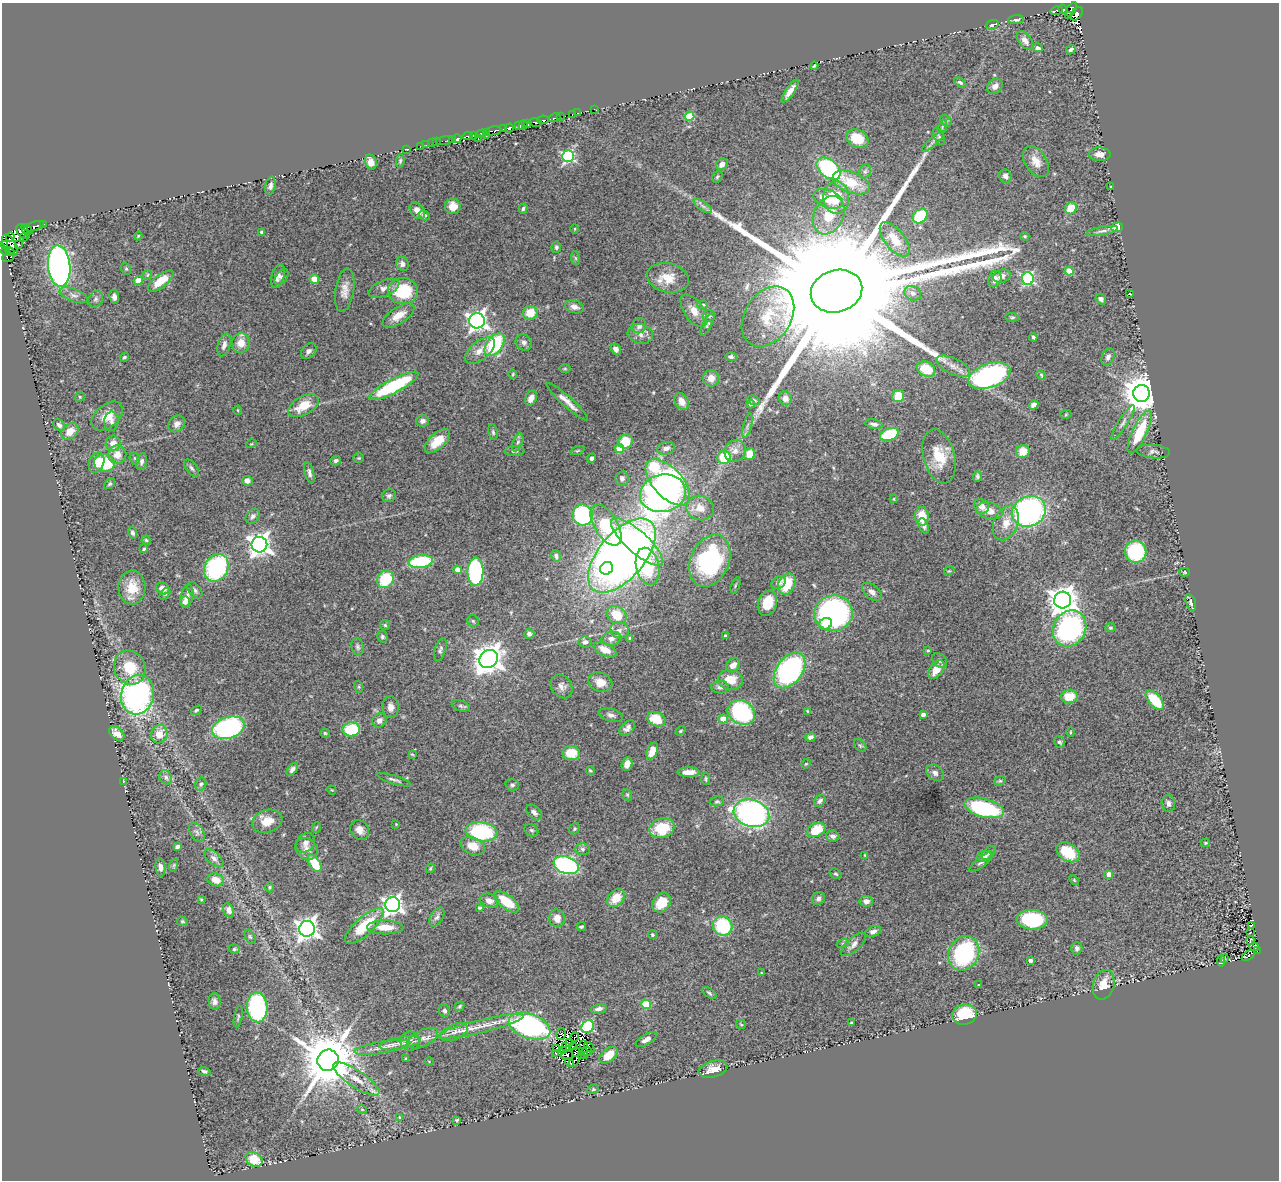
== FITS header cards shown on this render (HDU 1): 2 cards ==
NAXIS1  =                 1277
NAXIS2  =                 1178

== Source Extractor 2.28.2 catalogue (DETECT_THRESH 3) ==
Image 1277 x 1178 px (HDU 1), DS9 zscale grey, 1 PNG px = 1 image px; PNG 1281 x 1182 px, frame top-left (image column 1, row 1178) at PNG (2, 3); each listed source drawn as its Kron ellipse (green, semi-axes under 4 px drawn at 4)
Background 0.697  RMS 0.045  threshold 0.134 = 3 sigma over >= 5 px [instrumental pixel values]
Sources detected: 456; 13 with non-positive FLUX_AUTO (blend fragments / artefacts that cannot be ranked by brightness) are neither listed nor drawn; the other 443 listed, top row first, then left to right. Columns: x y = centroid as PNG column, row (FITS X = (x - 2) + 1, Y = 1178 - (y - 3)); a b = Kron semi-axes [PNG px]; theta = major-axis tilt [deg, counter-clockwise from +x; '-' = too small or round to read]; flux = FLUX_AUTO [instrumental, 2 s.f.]
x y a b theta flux
1063 9 5 3 - 73
1071 9 8 4 54 280
1056 10 6 3 17 110
1077 14 8 5 52 110
1069 15 4 3 - 130
1016 20 8 4 6 8.6
992 25 6 4 20 13
1025 40 10 6 -52 17
1038 48 5 4 - 8.3
1071 50 5 4 - 8.8
814 66 4 2 - 3.1
960 82 6 4 -32 6.3
995 86 8 7 - 18
790 91 13 4 56 21
594 109 4 2 - 8.3
577 113 2 2 - 7.8
573 114 3 2 - 32
689 116 5 4 - 120
560 117 3 2 - 9.6
555 118 6 2 15 68
543 120 6 3 8 98
946 121 6 5 - 5.7
535 123 6 4 -12 62
528 124 4 3 - 140
519 125 3 3 - 450
523 125 5 4 - 760
942 127 7 4 71 6.8
509 128 4 3 - 210
503 129 4 3 - 55
493 131 8 3 10 460
486 132 3 3 - 62
481 134 5 3 - 48
473 135 4 3 - 300
468 136 5 3 - 410
486 136 3 2 - 81
939 136 9 5 -65 7.3
452 139 4 2 - 50
457 139 4 3 - 320
478 139 3 2 - 63
857 139 12 8 -25 64
444 141 9 3 8 42
933 141 14 3 42 11
437 142 2 2 - 12
433 143 2 2 - 11
426 145 2 2 - 5.6
420 146 2 2 - 14
407 149 3 2 - 5
1100 154 11 7 -4 21
568 156 6 6 - 470
400 161 6 4 81 5
371 162 7 5 -69 29
1036 162 17 10 -56 33
722 164 6 5 - 20
829 169 14 9 -39 340
865 171 7 5 68 6.7
1005 176 7 6 - 13
717 177 6 5 - 4.8
851 182 19 10 -21 79
270 186 9 5 79 9.8
1111 187 3 2 - 2.3
836 198 16 13 90 87
828 199 15 8 -21 66
453 206 8 7 - 35
703 206 10 4 -34 10
1071 208 6 5 - 59
523 209 5 4 - 5.3
417 211 9 6 -49 25
424 215 6 4 -32 9.4
829 215 20 14 63 80
920 216 8 6 44 150
43 224 3 3 - 44
34 226 10 3 18 360
1117 227 6 4 18 34
27 229 6 3 -38 31
575 229 5 3 - 2.6
23 231 8 5 -56 380
1102 231 16 4 10 12
262 232 3 3 - 5.9
138 236 4 2 - 2.6
1025 236 4 3 - 3.9
10 237 4 2 - 55
23 237 3 2 - 79
895 239 20 9 -51 61
19 244 3 2 - 20
4 245 3 3 - 68
10 245 11 6 -59 750
556 247 5 5 - 7
6 252 4 3 - 39
10 252 4 2 - 94
8 257 6 4 13 130
575 258 7 4 -88 5.2
402 264 7 6 - 13
59 266 20 11 -84 1200
126 269 6 5 - 5
1069 271 4 4 - 63
147 275 5 4 - 3.6
278 276 12 6 73 14
1002 276 9 6 16 16
282 277 9 5 53 7.7
668 278 21 14 -13 61
314 279 5 4 - 39
995 279 8 6 68 22
1028 279 6 6 - 500
138 281 4 4 - 49
161 281 15 6 37 59
384 288 16 8 22 20
345 290 22 9 81 30
403 291 15 13 -1 140
836 291 26 21 17 300000
913 293 8 7 - 14
1130 294 3 2 - 2.3
74 295 15 6 -20 16
114 297 7 5 -82 12
96 299 8 7 - 9
1101 299 6 4 -48 10
703 305 5 4 - 3.5
574 307 9 6 -16 18
694 311 19 9 -56 31
530 313 7 7 - 55
398 315 18 8 33 38
709 316 6 6 - 5.7
768 316 32 23 57 120
1012 317 7 4 -5 4.3
477 321 8 7 - 1500
707 325 12 4 61 6.8
639 326 7 7 - 14
640 334 13 10 -14 22
1033 337 4 3 - 5.4
524 342 8 7 - 12
241 343 10 9 - 39
224 345 11 6 74 17
495 345 13 7 53 240
616 349 6 5 - 15
309 351 9 6 45 12
480 351 18 9 39 34
124 357 5 4 - 5.2
731 357 6 4 -3 7.5
1108 357 9 6 66 9.7
953 366 18 8 -25 29
565 369 6 4 0 3.5
926 369 9 7 -27 77
513 374 4 4 - 3.1
1041 375 5 4 - 3.7
989 376 22 12 19 640
711 378 8 8 - 28
394 386 27 7 28 290
1141 393 8 8 - 7300
898 396 6 5 - 55
80 397 5 4 - 4.1
531 398 8 5 64 20
785 398 7 6 - 21
753 400 7 4 -12 6.5
682 401 9 6 -61 24
567 402 27 5 -42 27
750 404 4 4 - 8.2
1034 405 5 4 - 14
303 406 17 9 28 65
238 410 4 3 - 2.6
1066 414 6 3 20 3
107 416 18 11 39 50
111 421 10 7 82 12
422 421 6 5 - 13
1123 423 20 5 57 13
177 424 9 7 46 17
874 424 9 4 -11 10
59 425 6 5 - 9.5
747 426 12 3 75 7.8
70 431 9 7 40 37
493 432 8 5 -82 6.2
1140 432 23 7 65 140
889 434 10 6 21 140
437 441 15 8 43 55
518 442 9 5 69 7.6
625 442 7 7 - 71
113 443 7 7 - 31
251 444 5 3 - 2.7
619 448 4 4 - 74
666 448 9 6 15 14
515 451 10 5 1 6.7
577 451 7 3 19 3.7
735 451 11 10 - 24
1023 451 7 6 - 42
1153 452 17 6 -5 11
749 454 6 5 - 42
117 455 9 9 - 33
939 456 28 15 -75 84
724 457 6 6 - 120
135 458 6 5 - 5.5
359 458 5 4 - 3.9
592 458 5 4 - 8.7
142 461 8 5 78 9.9
336 461 5 5 - 7.5
96 462 10 7 67 35
104 463 10 8 -14 130
191 468 10 5 -52 8
309 473 11 4 -75 10
977 476 5 4 - 5.8
622 478 7 6 - 11
247 481 5 4 - 17
668 482 28 14 -47 770
110 484 6 4 41 4.7
663 493 23 18 13 1100
389 496 7 6 - 7.6
894 499 4 3 - 2.5
981 506 8 6 -35 26
700 508 14 12 -16 43
989 511 13 8 -14 32
1029 511 17 15 27 760
583 515 10 10 - 330
253 516 8 6 50 10
922 516 9 7 -85 54
1006 523 18 12 67 45
606 525 23 11 -59 220
924 526 8 4 -70 9.6
132 533 6 4 -69 7.6
146 540 4 4 - 4.3
637 542 33 11 -42 330
259 545 8 8 - 2400
144 549 4 4 - 4
1136 552 11 10 - 200
622 555 45 23 50 2800
556 556 6 5 - 8.4
710 561 27 19 67 380
421 562 12 6 8 210
648 566 19 11 -77 240
216 568 14 11 60 340
607 568 7 6 - 80
458 570 4 4 - 33
949 571 5 3 - 2.9
475 572 14 8 89 440
1184 572 5 4 - 3.3
385 579 9 8 - 130
778 583 8 6 37 13
787 584 11 8 64 91
735 585 8 3 69 4
132 587 17 13 88 70
163 588 7 5 -31 24
195 590 9 5 -49 8.5
872 592 11 7 -40 16
165 594 7 4 54 5
187 597 11 6 78 21
1063 600 8 8 - 3800
185 602 5 5 - 16
767 603 13 9 71 72
1191 603 9 5 -74 10
833 613 19 18 - 640
617 615 10 8 -36 70
473 621 6 5 - 6
825 624 7 5 23 24
385 625 5 5 - 4.2
1070 628 19 16 60 540
1110 628 5 4 - 3.4
619 630 9 8 - 14
529 634 5 5 - 8.8
725 636 3 3 - 5.4
382 637 6 5 - 6.3
630 638 4 3 - 3
611 639 10 7 12 17
585 642 6 5 - 12
358 647 9 6 -79 8.1
440 650 12 5 72 8.5
605 650 12 6 -26 33
928 651 4 3 - 3.9
489 659 10 8 43 4100
940 661 8 6 -47 7.9
733 665 8 6 50 25
130 668 17 15 -65 96
790 670 20 13 53 620
936 670 10 6 52 43
730 680 12 10 -7 57
600 682 12 9 -23 32
562 686 13 10 -54 18
359 687 6 4 -72 3.9
720 687 9 6 -2 12
138 695 20 16 75 890
1069 697 8 7 - 60
1155 700 12 6 -47 110
461 706 9 5 -17 7.1
390 707 11 8 -87 19
196 710 6 3 36 4.3
807 711 4 3 - 2.8
741 712 14 11 -31 320
611 715 12 6 -15 12
923 715 4 4 - 13
656 719 9 7 -23 69
723 719 4 4 - 56
379 720 7 6 - 15
228 728 16 10 17 510
627 728 9 6 46 13
351 729 9 7 1 130
680 731 5 4 - 3.5
1070 732 4 3 - 2.8
117 733 8 6 -42 32
325 733 4 4 - 3.6
159 734 9 8 - 43
810 737 5 4 - 8.6
1059 742 6 5 - 6
860 746 7 5 -47 5.3
652 751 9 5 69 35
571 753 9 7 -4 66
412 754 4 3 - 3
627 764 7 5 70 17
806 764 5 4 - 2.9
292 769 7 4 49 11
590 771 5 3 - 3.4
689 772 11 5 0 26
935 773 9 7 -39 12
166 777 7 6 - 8.6
706 779 6 2 -86 3.7
394 780 18 3 -17 9
123 781 3 2 - 2.9
1000 781 6 4 19 4.4
201 784 7 5 75 6.5
512 785 7 5 -15 7.9
332 790 5 3 - 2.4
627 795 6 4 -68 4
717 801 7 5 7 5.4
820 801 6 5 - 9
1168 803 9 6 -82 11
984 808 20 9 -15 320
534 812 9 6 -46 10
751 813 18 13 -17 900
267 821 16 11 18 45
396 824 3 2 - 1.9
317 827 5 3 - 2.8
662 828 13 9 17 100
575 829 6 5 - 4.2
360 830 10 9 - 22
531 830 7 5 -30 5.9
816 830 10 6 25 87
197 832 10 6 -59 11
481 832 16 9 -7 300
833 836 7 5 -14 9.1
305 843 10 8 45 18
1205 843 4 3 - 3.5
473 846 13 8 -22 43
177 847 4 4 - 7.7
306 849 12 10 -43 23
582 849 7 5 -2 6.9
1068 852 13 8 -34 110
989 853 8 5 43 8.6
865 855 3 3 - 2.9
985 857 7 5 9 8.9
214 858 11 6 -41 13
981 862 15 5 38 11
315 863 10 5 -56 100
174 865 6 4 71 4
566 865 13 8 -19 540
160 867 9 5 -84 14
430 868 5 3 - 3.1
836 874 6 5 - 4.6
1109 874 4 4 - 35
216 880 8 6 -17 26
1074 880 6 3 -46 3.5
270 887 5 4 - 4
616 898 10 7 48 56
201 899 4 3 - 2.7
818 899 7 6 - 9.6
489 901 10 7 -19 19
866 901 7 5 -4 13
506 902 15 7 -37 80
661 902 11 8 52 68
393 905 7 7 - 1400
479 908 4 3 - 3.8
229 910 7 5 -65 12
437 917 10 6 58 10
557 918 9 8 - 27
1032 920 15 10 -3 220
182 921 5 4 - 4
1251 925 4 2 - 2.9
364 926 25 9 42 120
723 926 10 9 - 190
385 927 18 7 -1 42
582 927 5 3 - 5.2
307 929 8 7 - 2200
873 931 8 5 20 12
1250 932 3 3 - 5.6
652 935 4 4 - 4.6
250 937 7 5 -62 5.4
1251 941 4 2 - 2.5
843 943 6 4 18 4.5
853 945 16 6 42 18
1254 947 5 3 - 5.2
1077 948 6 5 - 10
234 949 5 4 - 5
1257 951 3 2 - 2
964 953 18 15 64 320
1248 955 7 3 33 25
1224 958 3 2 - 2.2
1030 960 4 3 - 10
1221 960 6 3 85 3.9
761 973 4 3 - 2.6
979 985 3 3 - 3.7
1104 985 15 10 76 45
709 993 8 3 -35 5.3
215 1001 8 6 -86 11
646 1004 5 4 - 110
459 1006 5 3 - 3.9
257 1007 15 10 -87 370
599 1009 8 4 13 12
444 1011 6 5 - 8.3
965 1015 12 10 16 140
238 1017 11 4 80 4.8
852 1023 3 3 - 7.3
741 1024 5 3 - 3.3
481 1026 44 6 14 60
529 1026 21 12 -19 510
588 1027 7 5 46 320
454 1032 15 7 24 21
561 1034 6 5 - 16
574 1037 4 3 - 5.6
423 1038 16 8 26 26
646 1040 11 5 30 14
410 1041 9 9 - 13
570 1042 4 2 - 0.96
400 1043 21 6 10 27
583 1044 4 2 - 3.8
382 1047 28 6 9 29
565 1047 3 2 - 6.5
573 1047 2 2 - 0.88
589 1047 6 3 -48 8
556 1048 4 2 - 5.3
563 1051 3 2 - 3.5
576 1052 5 3 - 0.29
587 1052 5 2 - 3.1
555 1053 3 2 - 4.8
567 1055 6 3 13 0.86
581 1055 3 2 - 1.8
609 1055 10 6 40 61
585 1056 3 2 - 3.3
406 1059 4 4 - 3.1
328 1060 11 10 - 20000
429 1061 5 3 - 2.5
574 1061 6 2 50 17
569 1062 5 3 - 4.2
713 1069 14 8 15 31
204 1071 6 4 -17 6.6
356 1079 27 8 -33 55
593 1089 6 4 21 4
362 1109 5 3 - 2.2
399 1117 3 3 - 2.9
457 1120 3 3 - 4.6
254 1159 9 6 -30 64
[13 non-positive-flux detections neither listed nor drawn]